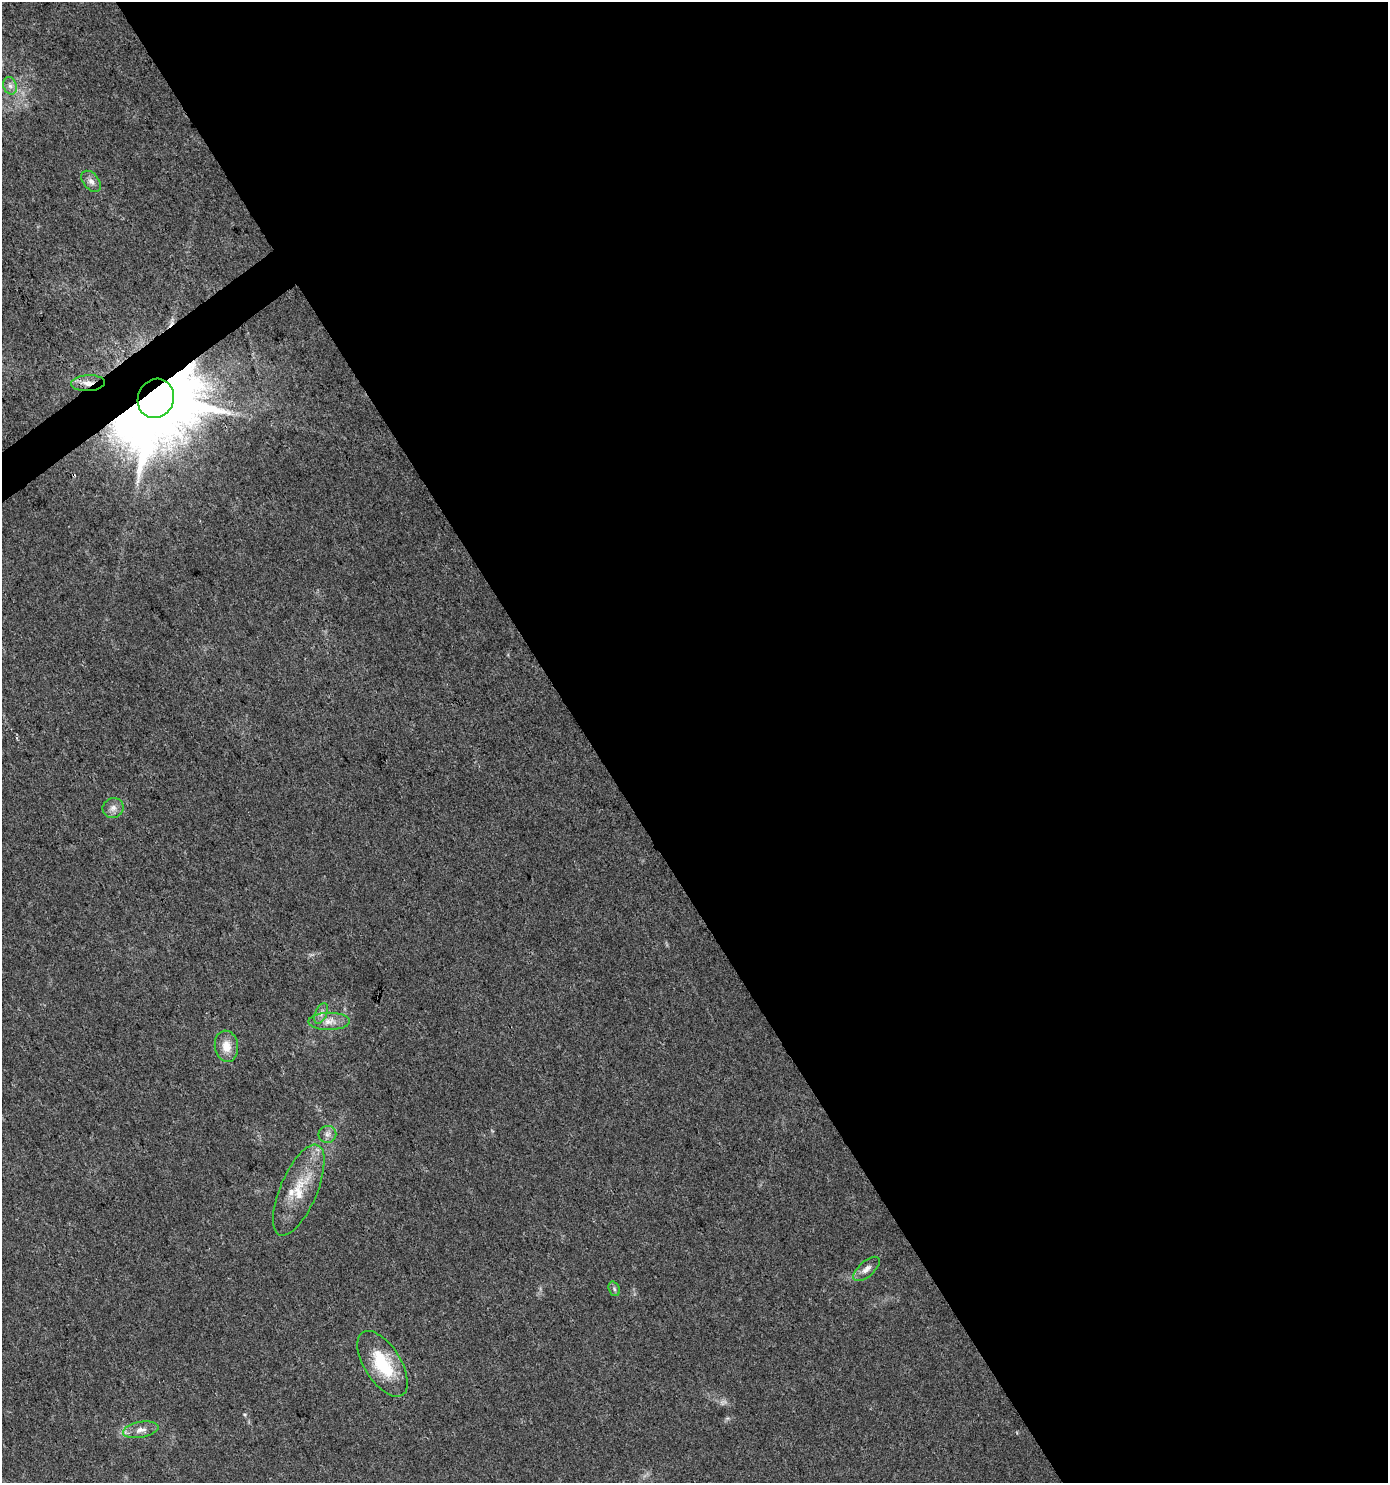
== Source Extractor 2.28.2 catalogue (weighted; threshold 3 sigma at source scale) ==
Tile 8 of 4 x 4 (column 4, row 2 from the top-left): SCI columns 4283-5668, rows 2969-4449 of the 5857 x 5932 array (HDU 1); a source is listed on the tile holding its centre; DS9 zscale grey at full resolution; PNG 1390 x 1485 px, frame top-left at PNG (2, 2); each listed source drawn as its Kron ellipse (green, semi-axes under 4 px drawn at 4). Shown black and unused: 58% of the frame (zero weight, under 3 of 4 exposures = <1% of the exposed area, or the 3 px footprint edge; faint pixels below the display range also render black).
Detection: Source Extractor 2.28.2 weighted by HDU 2 'WHT'; one run over the whole footprint, this tile lists its part. Background 0.0257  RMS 0.0035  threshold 0.0156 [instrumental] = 3 sigma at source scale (4.5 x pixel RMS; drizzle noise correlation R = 1.50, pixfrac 1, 0.0396/0.0396 arcsec/px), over >= 5 px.
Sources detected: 18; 1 too faint to see at this stretch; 2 cosmic-ray / hot-pixel residue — neither listed nor drawn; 1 inside a brighter listed object's ellipse — not listed separately; the other 14 listed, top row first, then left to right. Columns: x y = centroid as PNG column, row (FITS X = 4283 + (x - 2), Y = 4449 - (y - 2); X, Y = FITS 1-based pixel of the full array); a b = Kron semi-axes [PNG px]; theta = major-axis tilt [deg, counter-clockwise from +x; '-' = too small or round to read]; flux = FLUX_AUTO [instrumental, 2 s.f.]
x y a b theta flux
10 86 9 6 -73 1.6
91 181 12 8 -50 1.9
88 383 17 8 3 3.4
156 398 20 18 67 6300
113 808 10 10 - 2.2
321 1013 11 5 65 1.5
329 1021 21 8 1 3.7
226 1046 16 11 -81 4.9
327 1134 9 8 - 1.7
299 1190 49 18 67 13
866 1269 16 7 42 2.3
614 1289 7 5 -69 0.74
382 1364 37 18 -58 18
141 1430 18 8 10 2.9
Overlapping masked pixels (flux is a lower limit): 2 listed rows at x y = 88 383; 156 398